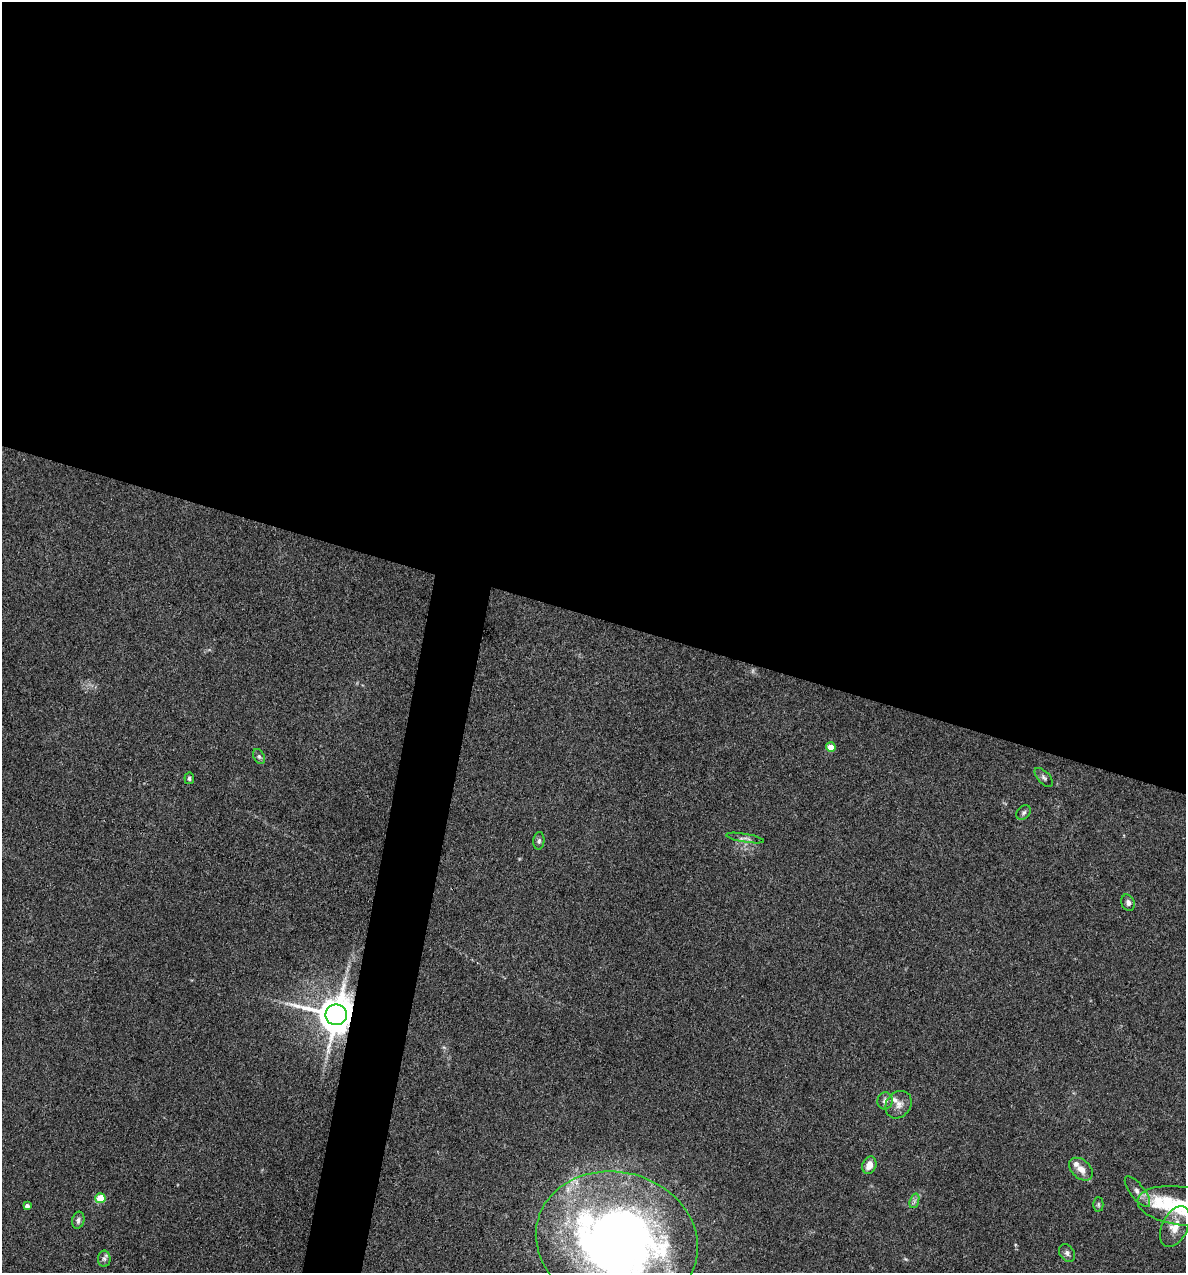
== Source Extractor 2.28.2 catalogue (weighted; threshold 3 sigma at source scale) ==
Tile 3 of 4 x 4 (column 3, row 1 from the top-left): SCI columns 2492-3675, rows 3815-5085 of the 5104 x 5085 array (HDU 1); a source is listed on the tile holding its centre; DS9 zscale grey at full resolution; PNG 1188 x 1275 px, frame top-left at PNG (2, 2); each listed source drawn as its Kron ellipse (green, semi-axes under 4 px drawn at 4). Shown black and unused: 51% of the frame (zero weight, under 3 of 4 exposures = <1% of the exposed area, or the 3 px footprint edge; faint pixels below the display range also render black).
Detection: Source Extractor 2.28.2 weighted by HDU 2 'WHT'; one run over the whole footprint, this tile lists its part. Background 0.25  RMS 0.0093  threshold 0.042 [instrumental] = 3 sigma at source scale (4.5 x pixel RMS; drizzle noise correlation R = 1.50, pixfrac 1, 0.05/0.05 arcsec/px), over >= 5 px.
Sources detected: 29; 1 too faint to see at this stretch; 1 inside a brighter object's white glare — neither listed nor drawn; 3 inside a brighter listed object's ellipse — not listed separately; the other 24 listed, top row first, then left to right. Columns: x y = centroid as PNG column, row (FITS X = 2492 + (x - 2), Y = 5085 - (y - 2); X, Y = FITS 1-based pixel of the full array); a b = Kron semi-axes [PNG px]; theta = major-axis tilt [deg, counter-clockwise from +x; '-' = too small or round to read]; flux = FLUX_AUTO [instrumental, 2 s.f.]
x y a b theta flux
831 747 5 4 - 15
259 757 8 5 -63 2.2
1044 777 12 6 -47 2.8
189 778 6 5 - 2
1024 813 8 6 45 2.4
745 838 19 3 -9 2.5
539 841 9 5 83 2.3
1128 903 8 6 -68 3.1
336 1015 10 10 - 2900
885 1101 8 7 - 4.3
898 1105 15 12 50 7.7
869 1165 9 6 67 9.6
1081 1169 14 9 -41 8.6
1137 1192 18 7 -53 6
100 1198 5 5 - 30
914 1201 7 4 71 2.4
1098 1204 7 5 -90 1.5
27 1206 4 4 - 3.7
1181 1206 44 19 -8 56
78 1220 8 6 76 2.6
1175 1227 22 13 64 14
617 1241 82 69 -16 750
1067 1253 9 7 -57 3
104 1259 8 6 -89 2.7
Overlapping masked pixels (flux is a lower limit): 1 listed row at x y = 336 1015
Isophote crosses this tile's border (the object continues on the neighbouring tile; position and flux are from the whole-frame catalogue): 2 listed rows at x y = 1181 1206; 617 1241